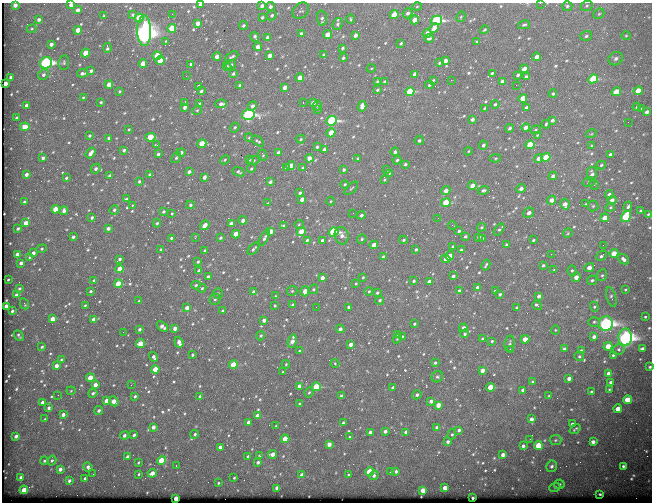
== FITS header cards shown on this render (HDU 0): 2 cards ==
NAXIS1  =                  650
NAXIS2  =                  500

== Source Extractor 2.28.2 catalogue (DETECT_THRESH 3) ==
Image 650 x 500 px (HDU 0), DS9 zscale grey, 1 PNG px = 1 image px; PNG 654 x 504 px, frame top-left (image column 1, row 500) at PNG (2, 3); each listed source drawn as its Kron ellipse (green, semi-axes under 4 px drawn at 4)
Background 636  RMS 3.3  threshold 10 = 3 sigma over >= 5 px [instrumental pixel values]
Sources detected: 618; of the 618, the 500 brightest by FLUX_AUTO listed and drawn (118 fainter detections omitted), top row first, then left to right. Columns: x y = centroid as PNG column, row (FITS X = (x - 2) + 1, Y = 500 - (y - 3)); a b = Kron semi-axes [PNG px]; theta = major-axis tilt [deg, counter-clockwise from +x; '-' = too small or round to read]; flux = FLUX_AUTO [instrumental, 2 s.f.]
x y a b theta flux
540 3 2 2 - 380
15 5 4 4 - 1000
71 5 4 4 - 990
200 5 4 3 - 750
262 6 4 3 - 750
417 6 5 3 - 220
567 6 5 5 - 380
587 6 6 5 - 360
270 7 5 4 - 560
78 10 4 3 - 900
301 11 9 7 41 480
407 13 5 4 - 660
172 14 2 2 - 490
599 14 6 5 - 350
133 15 4 4 - 310
272 15 5 4 - 470
394 15 5 4 - 4700
104 16 3 2 - 250
262 17 3 3 - 340
461 17 5 4 - 290
139 18 4 4 - 7000
322 18 7 5 -87 570
350 19 4 3 - 230
39 20 4 4 - 570
415 20 4 4 - 2900
436 20 6 4 15 27000
198 23 4 3 - 1500
338 24 6 5 - 430
524 25 6 3 13 330
243 26 4 4 - 320
172 28 4 4 - 6500
434 28 5 4 - 2000
32 29 5 4 - 280
78 30 4 4 - 2600
484 30 4 3 - 260
144 31 15 7 -90 170000
301 33 3 3 - 380
427 33 4 4 - 1400
327 35 4 4 - 2900
355 35 4 3 - 940
586 36 6 4 19 500
626 36 5 4 - 270
255 37 5 3 - 550
268 38 4 3 - 960
429 38 5 4 - 620
166 41 4 4 - 210
477 42 4 3 - 560
51 44 4 3 - 770
401 44 3 3 - 420
258 47 4 4 - 1200
107 48 5 3 - 440
342 48 3 3 - 380
85 53 4 4 - 3900
324 55 4 3 - 420
157 56 4 4 - 5200
217 56 4 4 - 1500
270 56 4 3 - 1300
232 57 7 3 28 420
537 57 4 3 - 1200
343 58 3 3 - 350
616 59 7 6 - 780
160 60 4 4 - 4000
445 61 4 3 - 1400
64 62 7 5 83 390
46 63 6 6 - 51000
439 63 3 3 - 280
143 64 4 4 - 2600
191 64 3 3 - 460
231 65 5 4 - 540
227 66 4 3 - 270
371 68 4 3 - 210
524 69 4 3 - 2200
91 71 3 3 - 440
82 73 5 4 - 590
492 73 3 3 - 310
233 74 4 3 - 370
415 74 4 3 - 1800
43 75 5 5 - 600
518 75 3 3 - 390
186 76 3 2 - 260
11 77 3 3 - 450
526 77 3 3 - 570
300 78 4 4 - 2800
593 79 5 4 - 11000
433 80 3 2 - 230
451 80 2 2 - 1100
377 81 3 3 - 260
384 81 3 3 - 340
502 81 4 3 - 500
5 83 4 3 - 1600
109 84 4 4 - 2700
240 85 4 3 - 510
429 85 4 3 - 320
516 85 2 2 - 270
198 86 3 3 - 360
285 88 4 3 - 1300
377 90 3 3 - 300
120 91 3 2 - 250
201 91 4 3 - 420
638 91 4 4 - 4100
410 92 5 4 - 13000
616 92 5 4 - 4700
553 94 4 3 - 360
83 98 3 3 - 220
523 98 4 4 - 4600
101 102 3 3 - 260
185 103 4 4 - 730
199 103 3 3 - 240
303 103 3 2 - 930
313 103 4 4 - 1700
221 104 6 4 3 960
495 104 4 4 - 400
26 105 4 3 - 880
252 106 5 4 - 760
317 106 5 3 - 310
362 106 5 4 - 1800
185 107 4 3 - 750
637 107 4 3 - 440
484 108 3 2 - 250
527 108 4 3 - 880
318 109 4 3 - 310
642 109 4 3 - 600
197 110 5 4 - 280
647 112 4 3 - 760
248 115 6 5 - 42000
16 118 3 3 - 280
472 119 4 3 - 660
552 120 4 3 - 560
332 121 5 4 - 26000
628 122 2 2 - 330
546 124 4 2 - 370
25 127 5 4 - 4400
235 127 5 4 - 300
525 127 4 3 - 1600
510 128 4 3 - 540
129 129 3 2 - 210
536 130 5 4 - 310
331 133 5 4 - 4400
591 134 5 3 - 220
537 135 4 3 - 230
90 136 3 3 - 390
150 137 5 4 - 5900
109 138 4 3 - 610
249 138 4 4 - 210
301 139 4 3 - 280
419 140 5 4 - 440
258 141 7 3 -37 360
202 144 4 4 - 4800
156 145 4 3 - 240
483 145 4 4 - 580
530 145 4 4 - 8100
592 145 3 2 - 210
317 147 3 3 - 340
124 150 4 3 - 470
324 150 4 3 - 1600
468 151 4 4 - 210
181 152 4 3 - 650
395 152 4 3 - 780
90 153 6 3 54 1100
278 153 4 3 - 820
158 154 3 3 - 400
611 154 4 3 - 560
263 155 6 4 -62 250
546 157 4 4 - 6100
43 158 4 3 - 610
176 158 6 3 54 370
309 158 4 4 - 2000
358 158 3 3 - 230
496 158 5 4 - 260
539 158 5 4 - 1300
249 159 2 2 - 2100
225 160 5 4 - 260
397 160 4 4 - 380
254 161 6 4 20 380
405 164 4 3 - 380
291 165 4 4 - 2400
601 165 5 4 - 320
251 168 4 4 - 290
287 168 3 3 - 440
303 168 3 2 - 230
96 169 5 4 - 580
344 170 3 3 - 360
387 170 4 3 - 240
189 172 4 3 - 750
238 172 6 4 -22 440
389 173 3 3 - 220
26 174 3 3 - 780
592 174 7 5 -86 670
150 175 4 3 - 880
110 176 4 3 - 1000
553 176 4 3 - 1000
204 177 4 3 - 960
66 178 3 3 - 350
384 180 4 3 - 260
139 181 3 3 - 340
270 182 4 3 - 570
589 182 6 5 - 410
345 184 4 3 - 270
472 185 4 4 - 2100
594 185 5 4 - 350
351 188 8 2 44 240
521 188 5 4 - 1000
483 190 5 4 - 500
446 191 4 4 - 1400
300 193 4 3 - 550
609 194 4 4 - 530
126 199 3 3 - 630
302 199 4 3 - 1900
551 200 5 4 - 1500
612 200 4 4 - 1000
331 201 4 4 - 220
24 202 3 3 - 340
268 203 4 3 - 240
446 203 5 4 - 8700
565 204 5 4 - 1500
586 204 3 3 - 270
190 205 4 3 - 350
132 206 3 2 - 340
593 206 5 5 - 320
610 207 5 4 - 260
628 207 5 4 - 450
55 209 4 4 - 3800
114 210 5 4 - 490
64 211 4 3 - 780
640 211 3 2 - 250
163 212 3 3 - 370
172 213 3 2 - 220
353 213 2 2 - 230
529 213 5 5 - 1200
648 214 3 2 - 210
361 215 4 3 - 690
626 217 6 4 55 12000
92 218 3 3 - 430
438 218 2 2 - 390
605 218 4 4 - 2600
243 220 4 3 - 1000
26 223 4 4 - 2500
157 223 4 4 - 330
231 224 4 3 - 1300
299 224 4 4 - 260
205 225 5 3 - 2200
283 225 4 3 - 270
452 225 4 3 - 280
481 227 4 3 - 270
18 228 3 3 - 430
108 228 4 3 - 710
499 230 7 4 55 430
271 231 4 3 - 2100
459 231 4 4 - 370
301 232 4 4 - 6400
334 232 5 4 - 24000
568 233 5 4 - 250
236 234 4 4 - 4200
342 236 9 7 -77 1100
465 236 4 4 - 410
73 237 3 3 - 500
479 237 4 4 - 560
171 238 3 3 - 370
195 238 3 2 - 380
220 238 4 3 - 380
264 238 8 4 63 560
483 238 4 3 - 220
362 239 5 4 - 330
307 240 4 3 - 360
322 240 4 3 - 640
403 240 4 3 - 360
533 240 3 3 - 290
506 244 3 2 - 220
374 245 4 3 - 2400
603 245 2 2 - 990
453 246 4 3 - 420
42 249 5 4 - 340
253 249 7 3 46 460
416 249 4 3 - 350
161 250 3 3 - 230
461 250 3 3 - 330
205 251 4 3 - 970
33 253 4 3 - 980
614 253 4 4 - 3100
551 254 2 2 - 1200
17 255 4 3 - 2000
383 256 4 4 - 500
450 256 5 4 - 2300
602 256 6 3 43 440
29 257 3 3 - 250
119 259 4 3 - 540
446 259 5 4 - 2000
623 259 6 4 -41 690
198 262 3 3 - 320
21 263 4 3 - 910
486 265 5 2 - 300
543 265 3 3 - 320
589 268 5 4 - 1700
119 269 4 4 - 3100
554 270 4 3 - 210
199 271 4 3 - 780
572 271 5 4 - 380
602 275 6 5 - 430
453 276 3 3 - 480
208 277 4 3 - 860
363 277 3 3 - 260
576 277 5 4 - 1800
322 278 4 3 - 1100
8 280 3 2 - 230
94 280 3 3 - 220
592 280 5 4 - 400
414 281 3 3 - 350
429 282 4 4 - 1700
356 283 3 3 - 220
118 284 4 4 - 6900
196 285 5 4 - 350
477 287 3 3 - 500
202 288 4 4 - 300
19 289 3 3 - 350
313 289 5 4 - 350
625 289 3 2 - 230
91 291 3 3 - 360
292 291 5 5 - 340
305 291 5 4 - 2800
369 291 4 3 - 350
459 291 4 3 - 440
495 291 3 3 - 260
254 292 4 4 - 1100
377 293 4 3 - 330
218 294 5 4 - 300
500 294 4 3 - 450
16 295 4 3 - 540
275 296 4 3 - 210
539 296 4 4 - 750
611 297 10 4 -73 510
215 299 5 5 - 420
380 300 4 4 - 390
139 301 3 2 - 220
24 304 6 3 -64 310
85 305 3 2 - 240
275 305 3 3 - 260
293 305 4 4 - 340
537 305 5 3 - 840
6 306 4 3 - 1300
316 307 2 2 - 780
349 307 3 3 - 630
594 307 5 4 - 330
187 308 4 3 - 1600
517 308 3 3 - 430
12 311 3 3 - 420
223 311 4 3 - 490
645 317 3 2 - 220
53 319 4 4 - 2500
93 319 4 3 - 960
264 320 4 3 - 1100
594 322 5 4 - 380
606 323 7 7 - 78000
414 324 3 3 - 300
162 327 6 4 -41 1100
175 328 4 3 - 1200
463 328 4 3 - 970
139 329 3 3 - 520
340 329 4 3 - 700
555 330 4 4 - 230
123 332 2 2 - 410
398 334 4 3 - 250
465 334 4 4 - 370
19 336 6 2 -48 370
261 336 5 4 - 340
402 336 4 3 - 290
594 337 4 3 - 840
625 337 9 6 89 99000
397 339 4 3 - 210
483 339 3 3 - 490
525 339 4 4 - 2700
292 341 7 4 74 1500
492 341 3 3 - 260
179 342 6 3 -70 1300
140 344 4 4 - 4300
351 344 4 3 - 1400
510 344 8 5 80 600
608 346 4 4 - 3800
42 347 4 3 - 370
511 349 4 3 - 350
564 349 4 3 - 470
619 349 6 5 - 470
642 349 4 3 - 830
299 351 3 3 - 280
581 351 4 3 - 1000
192 355 3 3 - 310
613 355 3 3 - 290
579 356 5 4 - 370
154 357 5 3 - 670
61 359 3 2 - 280
335 363 4 4 - 220
435 363 4 3 - 390
286 364 4 3 - 260
233 365 4 4 - 6600
56 366 4 3 - 1500
650 367 3 3 - 330
155 369 4 4 - 4600
482 370 4 3 - 1500
283 372 3 2 - 210
609 374 4 4 - 2000
437 377 6 5 - 420
90 378 4 4 - 4700
569 378 4 3 - 1200
533 382 3 3 - 270
611 382 3 3 - 500
95 385 4 3 - 1700
131 385 3 2 - 240
299 386 4 4 - 1500
316 387 4 4 - 11000
491 387 4 4 - 6100
392 388 4 3 - 450
609 389 3 2 - 210
523 390 3 3 - 580
71 391 4 4 - 230
309 392 5 3 - 290
591 392 3 3 - 340
93 393 4 3 - 500
58 395 2 2 - 360
417 395 5 4 - 490
135 396 4 3 - 420
200 396 3 3 - 430
341 396 4 3 - 930
549 396 3 3 - 290
628 400 4 4 - 6400
106 401 4 3 - 2200
114 401 5 4 - 2000
431 401 4 3 - 820
42 402 4 3 - 750
299 404 3 3 - 240
438 405 4 4 - 2300
49 408 4 3 - 510
618 409 4 4 - 2400
99 411 4 4 - 610
63 415 4 3 - 1000
257 416 4 3 - 2100
45 419 3 2 - 240
531 419 4 3 - 890
248 422 4 3 - 630
343 423 3 3 - 330
572 424 3 3 - 410
276 426 3 3 - 210
153 427 4 3 - 1100
437 428 4 3 - 940
575 429 6 2 39 330
459 430 4 3 - 500
385 431 4 3 - 760
370 432 4 3 - 870
406 432 4 3 - 680
195 434 4 4 - 440
452 434 5 4 - 320
124 435 4 3 - 710
134 435 3 3 - 440
16 436 4 3 - 740
349 437 3 3 - 210
285 439 4 4 - 4200
530 439 3 2 - 210
555 440 6 5 - 340
448 442 4 3 - 590
593 442 4 4 - 1000
329 444 4 4 - 1600
538 445 4 4 - 7800
523 446 4 4 - 600
220 447 4 3 - 1300
272 454 4 4 - 1400
503 455 4 3 - 1200
248 456 3 3 - 300
260 456 3 2 - 770
128 457 4 3 - 1400
52 460 5 4 - 450
161 460 4 4 - 6100
44 461 4 3 - 330
138 462 3 2 - 250
258 462 3 3 - 580
176 466 3 2 - 230
552 466 6 5 - 610
623 466 3 3 - 450
88 467 5 3 - 730
60 469 4 3 - 1100
396 471 3 3 - 470
369 472 4 4 - 8200
391 472 3 3 - 300
152 473 5 4 - 1700
93 474 2 2 - 270
139 474 3 2 - 270
302 475 4 3 - 1100
348 475 3 2 - 240
374 475 5 4 - 720
21 477 4 3 - 570
85 478 3 3 - 550
234 478 3 2 - 240
69 481 3 3 - 510
218 483 3 3 - 240
559 484 5 5 - 460
555 487 6 3 19 260
277 488 4 3 - 1200
445 488 4 4 - 1800
24 490 4 4 - 3300
423 490 4 4 - 3100
600 494 3 3 - 250
176 498 4 3 - 4300
473 498 3 3 - 280
At the frame edge (FLAGS 8, measured only in part): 5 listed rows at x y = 540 3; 15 5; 71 5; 200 5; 650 367
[118 fainter detections neither listed nor drawn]